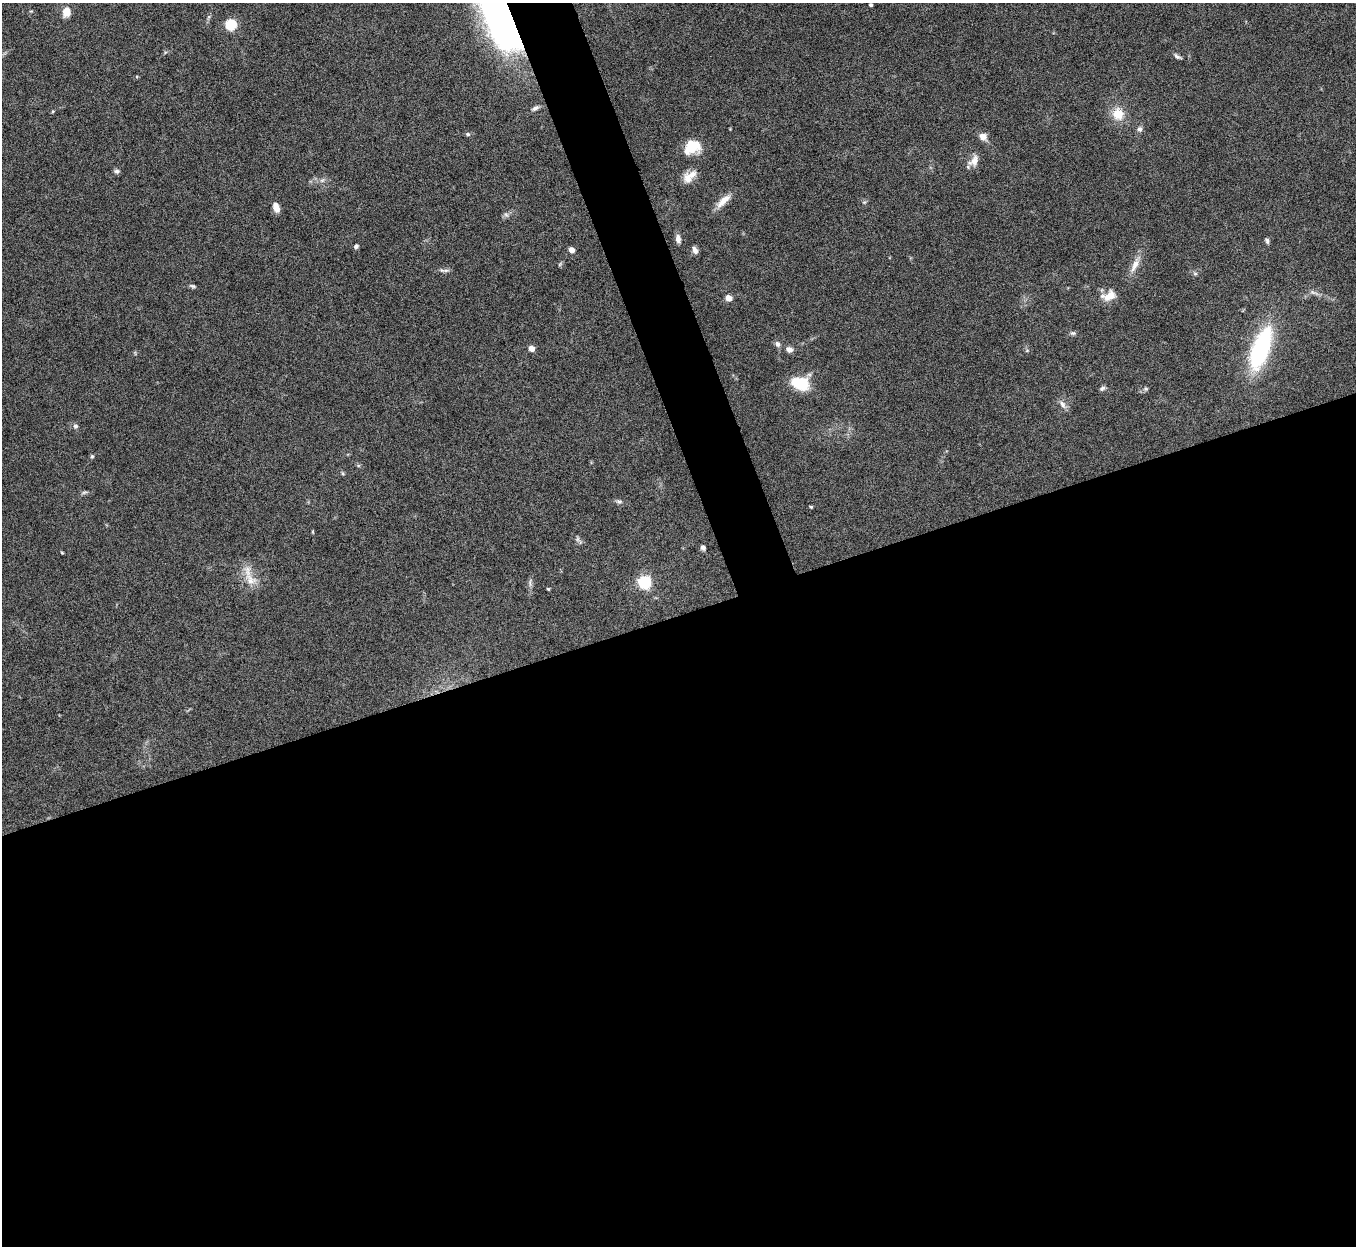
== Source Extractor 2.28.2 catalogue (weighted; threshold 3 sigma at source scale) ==
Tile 15 of 4 x 4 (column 3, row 4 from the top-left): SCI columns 2710-4063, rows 152-1395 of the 5422 x 5406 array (HDU 1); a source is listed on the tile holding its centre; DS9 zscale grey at full resolution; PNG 1358 x 1248 px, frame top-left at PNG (2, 3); no overlay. Shown black and unused: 53% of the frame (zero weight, under 8 of 15 exposures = <1% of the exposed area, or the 3 px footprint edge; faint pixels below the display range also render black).
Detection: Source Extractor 2.28.2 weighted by HDU 2 'WHT'; one run over the whole footprint, this tile lists its part. Background 0.162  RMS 0.0048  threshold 0.0197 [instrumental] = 3 sigma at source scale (4.09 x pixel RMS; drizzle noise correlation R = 1.36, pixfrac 0.8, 0.05/0.05 arcsec/px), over >= 5 px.
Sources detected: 53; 1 inside a brighter object's white glare — not listed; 1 inside a brighter listed object's ellipse — not listed separately; the other 51 listed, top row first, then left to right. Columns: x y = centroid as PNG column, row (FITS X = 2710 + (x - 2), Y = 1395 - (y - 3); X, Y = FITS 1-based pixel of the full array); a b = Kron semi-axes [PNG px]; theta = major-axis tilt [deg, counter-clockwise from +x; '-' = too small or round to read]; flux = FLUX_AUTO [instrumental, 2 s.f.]
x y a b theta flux
871 5 3 3 - 0.79
66 12 11 9 80 4
503 15 70 27 -70 280
231 25 5 5 - 38
1177 56 10 5 -34 1.1
535 108 10 5 30 1.4
1118 114 16 14 -66 7.7
1140 129 7 6 - 1.4
468 134 5 5 - 0.87
983 136 10 9 - 2.9
692 147 18 13 31 12
974 161 17 10 50 3.8
117 171 7 6 - 1
688 178 15 13 -81 4.4
322 180 7 4 19 0.95
723 201 24 8 44 4.7
276 207 9 5 -71 4.3
506 215 7 4 -2 1
678 239 11 6 -80 1.9
1267 241 8 5 -69 0.92
356 246 5 4 - 1.1
572 250 5 4 - 4.2
695 250 8 6 -72 2
560 264 6 4 71 0.54
1135 265 24 8 63 4.6
442 270 9 5 -8 1.3
1195 274 7 4 0 0.74
193 286 8 5 -26 0.82
1313 292 9 3 -45 0.91
1109 296 18 11 19 6
729 298 5 4 - 6.7
1073 333 7 5 -1 0.94
777 344 8 6 -56 1.5
531 348 5 4 - 4.1
1261 348 51 19 71 47
789 349 8 7 - 1.8
800 384 16 11 -17 18
1102 388 9 5 36 0.97
1062 404 12 6 -58 2.1
75 426 7 7 - 1.1
92 456 5 4 - 0.58
84 492 9 4 13 0.85
619 501 9 4 -11 1.1
811 507 3 3 - 0.5
577 539 7 4 89 0.95
703 547 7 5 -57 1.2
62 553 5 3 - 0.38
251 580 19 12 -42 6.3
645 582 6 6 - 72
530 583 11 4 -84 1.3
548 589 4 3 - 0.47
Overlapping masked pixels (flux is a lower limit): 1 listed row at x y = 503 15
Isophote crosses this tile's border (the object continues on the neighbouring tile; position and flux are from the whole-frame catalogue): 1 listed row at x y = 503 15